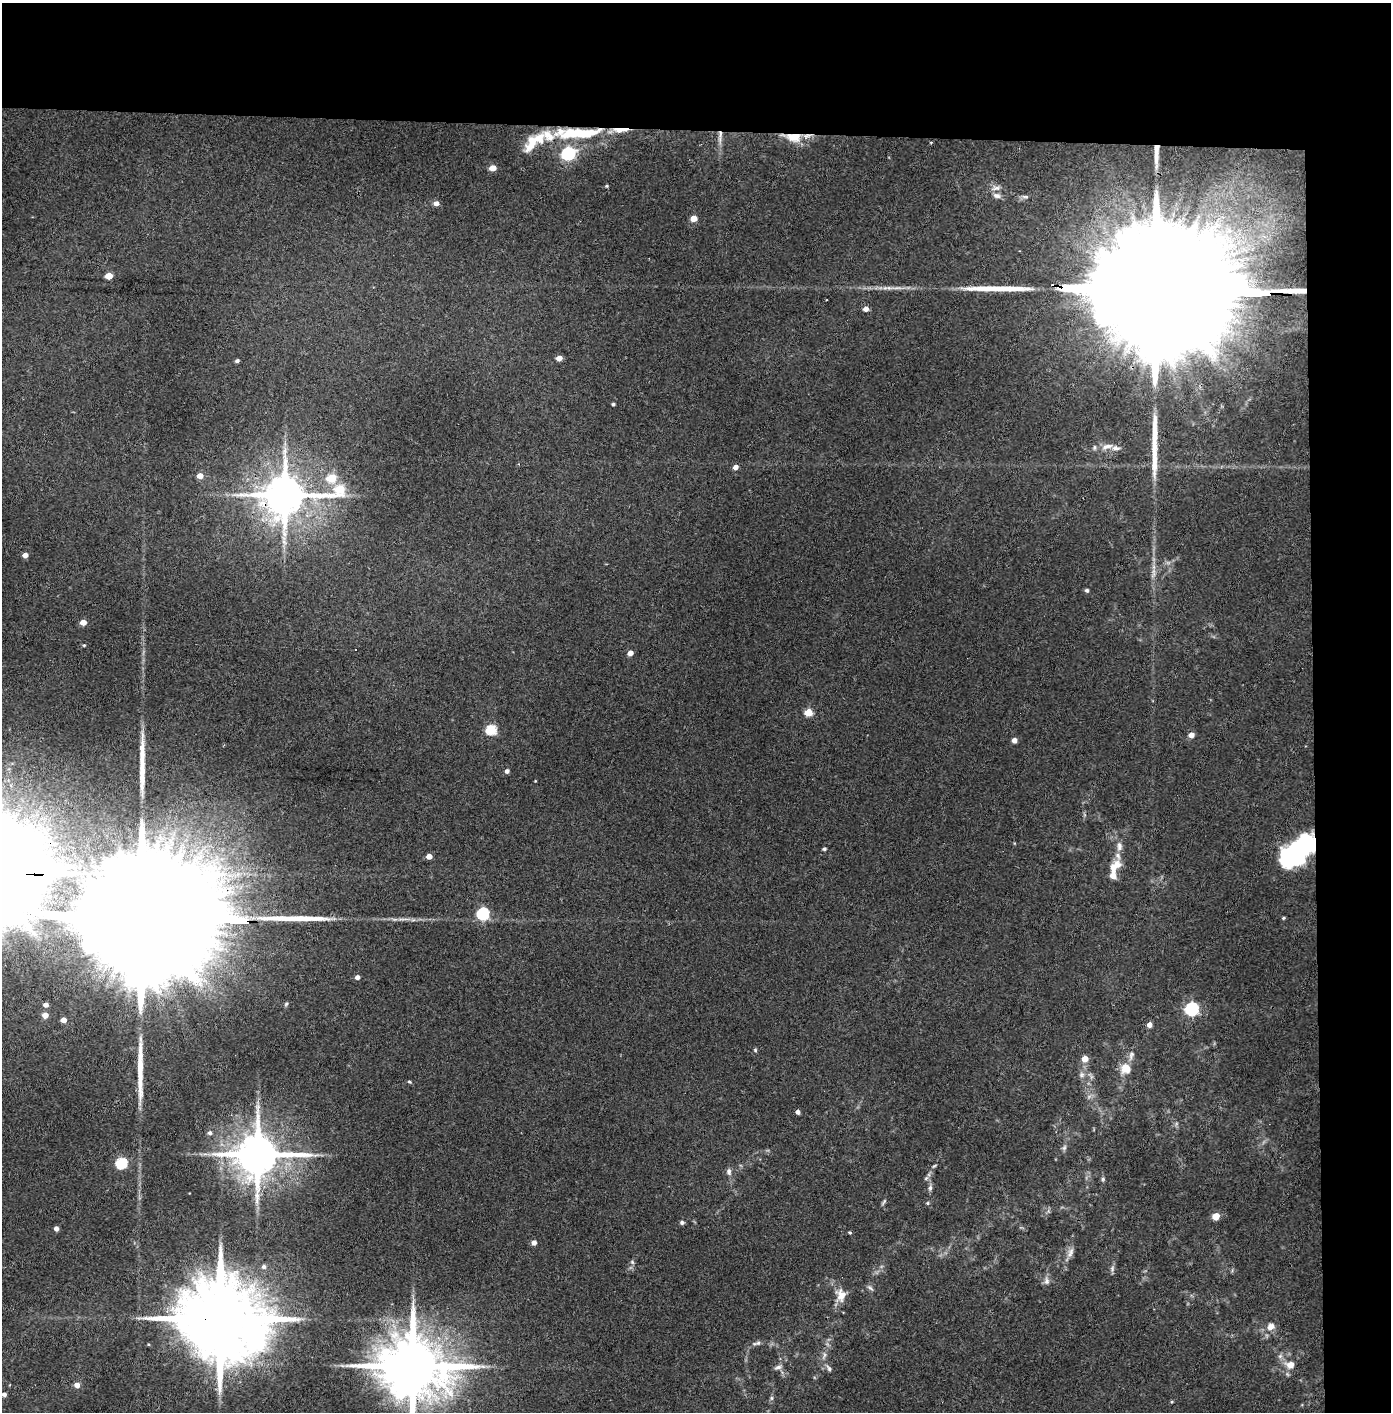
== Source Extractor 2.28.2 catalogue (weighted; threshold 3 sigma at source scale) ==
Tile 3 of 3 x 3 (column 3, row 1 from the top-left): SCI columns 2857-4245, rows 2826-4235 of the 4323 x 4241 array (HDU 1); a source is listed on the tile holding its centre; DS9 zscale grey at full resolution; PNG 1393 x 1414 px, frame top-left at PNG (2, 3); no overlay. Shown black and unused: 14% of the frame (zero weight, under 3 of 4 exposures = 6% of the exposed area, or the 3 px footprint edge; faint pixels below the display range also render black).
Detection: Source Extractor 2.28.2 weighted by HDU 2 'WHT'; one run over the whole footprint, this tile lists its part. Background 0.0737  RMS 0.0056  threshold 0.0252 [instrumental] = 3 sigma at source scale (4.5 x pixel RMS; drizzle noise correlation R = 1.50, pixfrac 1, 0.05/0.05 arcsec/px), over >= 5 px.
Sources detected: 109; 2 inside a brighter object's white glare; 1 cosmic-ray / hot-pixel residue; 7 long thin detections or spike segments (spike, bleed or trail) — not listed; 6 inside a brighter listed object's ellipse — not listed separately; the other 93 listed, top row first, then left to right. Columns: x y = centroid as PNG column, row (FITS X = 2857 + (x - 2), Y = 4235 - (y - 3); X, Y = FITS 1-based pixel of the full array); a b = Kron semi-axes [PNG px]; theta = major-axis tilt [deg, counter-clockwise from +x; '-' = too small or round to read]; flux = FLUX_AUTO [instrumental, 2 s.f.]
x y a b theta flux
621 130 24 6 1 6.9
571 133 46 17 -1 31
720 136 21 5 88 4.3
794 137 22 12 -6 11
531 143 26 12 62 11
568 154 6 6 - 120
493 168 6 4 0 6.6
607 186 4 3 - 0.7
996 188 14 7 4 2.9
997 196 11 7 -13 2.6
1025 197 11 4 -1 1.5
436 203 5 5 - 3.6
694 218 5 4 - 7.8
109 276 5 4 - 11
1159 290 158 22 -2 98000
866 309 5 5 - 3.3
559 358 5 4 - 4.9
237 361 4 3 - 1.4
613 404 3 3 - 0.97
1107 446 19 7 13 4.9
736 467 5 4 - 3.4
200 476 5 5 - 5.7
332 478 5 5 - 20
340 489 13 7 33 24
284 495 12 11 - 2400
284 542 8 5 -45 1.7
25 555 5 4 - 3.9
1153 573 17 5 83 3.5
1087 590 4 4 - 1.2
83 622 5 4 - 6.3
84 645 4 3 - 0.61
630 653 5 4 - 4
808 713 5 5 - 15
491 730 6 5 - 37
1191 735 5 4 - 4.6
1014 740 4 4 - 3.4
507 771 4 4 - 2
535 781 3 2 - 0.39
1119 846 13 8 -88 3.2
824 849 4 3 - 1.1
1297 851 34 16 40 110
429 856 4 4 - 5.2
1113 869 22 11 69 8.5
483 913 6 6 - 66
1283 918 4 3 - 0.79
357 977 5 4 - 2.2
286 1004 5 5 - 0.94
46 1005 4 4 - 2.9
1192 1009 6 6 - 100
45 1015 5 5 - 5.2
63 1020 4 4 - 4.3
1149 1025 5 5 - 3.5
755 1050 5 4 - 0.8
1131 1055 14 7 75 2.8
1085 1059 6 5 - 5.9
1126 1069 15 14 - 7.5
1082 1075 7 7 - 2
409 1082 6 4 -20 0.75
798 1112 4 4 - 2.2
210 1133 6 5 - 1.5
1064 1148 9 5 63 1.5
257 1154 13 12 - 2600
121 1163 6 5 - 51
934 1166 7 3 35 0.7
729 1172 9 6 -88 2
926 1178 7 4 45 1.1
1103 1179 5 5 - 0.91
930 1188 8 5 80 1.6
884 1201 9 3 57 0.97
928 1203 5 4 - 0.76
1216 1216 5 5 - 11
682 1222 5 4 - 1.5
56 1228 4 4 - 2.9
850 1232 4 3 - 0.73
534 1243 5 4 - 3.5
1070 1253 16 7 69 3.4
632 1262 6 5 - 0.95
264 1267 6 5 - 1.7
1112 1268 9 5 -85 1.6
1047 1281 10 7 90 2.5
870 1288 9 5 -42 1.3
841 1295 17 13 -77 7
220 1319 27 19 -6 11000
1271 1326 11 9 36 4.1
758 1343 8 6 30 1.5
1290 1365 12 9 -5 5
413 1366 20 15 -5 6100
778 1367 10 5 16 1.7
829 1368 10 5 -56 1.6
77 1385 5 5 - 4.4
4 1394 5 4 - 2.1
772 1398 6 4 -90 0.97
1172 1402 4 3 - 0.6
Overlapping masked pixels (flux is a lower limit): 8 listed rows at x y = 621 130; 720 136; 794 137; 1159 290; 284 495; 1297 851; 257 1154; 220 1319
Isophote crosses this tile's border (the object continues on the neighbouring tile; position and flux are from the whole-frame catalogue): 1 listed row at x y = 413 1366